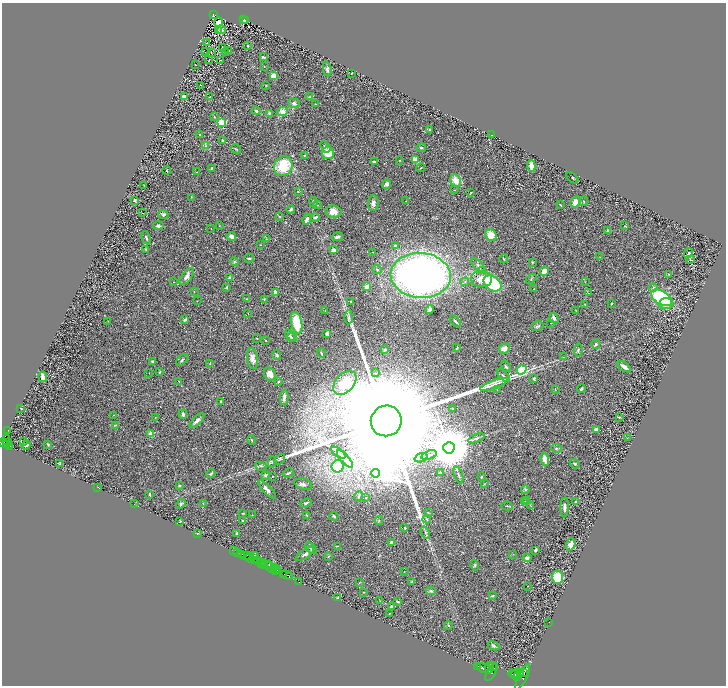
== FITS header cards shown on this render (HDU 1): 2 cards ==
NAXIS1  =                 1448
NAXIS2  =                 1367

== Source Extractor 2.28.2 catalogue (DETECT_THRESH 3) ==
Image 1448 x 1367 px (HDU 1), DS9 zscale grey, zoomed out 1/2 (1 PNG px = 2 x 2 image px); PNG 728 x 688 px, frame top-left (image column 1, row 1366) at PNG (2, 3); each listed source drawn as its Kron ellipse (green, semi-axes under 4 px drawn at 4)
Background 0.446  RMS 0.029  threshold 0.0873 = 3 sigma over >= 5 px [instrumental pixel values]
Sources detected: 340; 33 cannot appear on this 1/2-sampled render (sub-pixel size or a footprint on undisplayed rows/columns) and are neither listed nor drawn; the other 307 listed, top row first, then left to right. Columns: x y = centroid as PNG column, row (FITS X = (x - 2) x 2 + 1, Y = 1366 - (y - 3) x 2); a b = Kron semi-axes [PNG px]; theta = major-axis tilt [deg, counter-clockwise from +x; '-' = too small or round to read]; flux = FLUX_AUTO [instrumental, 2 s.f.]
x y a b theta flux
213 14 3 2 - 74
244 19 3 2 - 67
246 21 3 2 - 130
218 22 5 4 - 69
221 30 4 3 - 31
218 31 3 2 - 24
207 43 2 1 - 1.2
248 46 2 2 - 3.9
222 47 2 1 - 2.2
228 51 3 1 - 3
206 52 2 1 - 39
211 52 2 1 - 1.6
226 52 3 2 - 2.7
263 57 3 2 - 6.8
209 60 3 2 - 2.8
220 60 2 1 - 1.5
195 64 2 1 - 3.1
264 66 2 2 - 2.5
327 69 7 4 -80 13
352 73 2 2 - 3.8
273 76 4 3 - 57
201 85 2 2 - 1.9
266 85 3 3 - 3.8
184 97 3 3 - 23
209 97 4 2 - 3.3
310 97 4 3 - 6.2
294 103 6 4 -22 18
315 104 2 2 - 2.3
256 111 4 3 - 9
282 112 5 4 - 33
269 113 2 2 - 15
214 116 3 2 - 4.9
221 123 3 3 - 480
429 129 4 3 - 4.5
200 134 2 2 - 4.1
491 135 2 1 - 1.1
222 140 3 2 - 7.6
206 146 4 3 - 7.3
325 147 6 3 -52 8.3
421 148 4 3 - 5.1
236 149 5 2 - 3.6
328 153 6 6 - 100
305 155 3 2 - 3.7
400 160 2 2 - 1.9
415 160 3 3 - 65
375 162 3 2 - 10
283 166 10 9 - 200
531 166 6 3 -86 36
212 168 4 3 - 6.8
421 168 4 2 - 4.4
166 170 4 2 - 4.5
196 172 3 2 - 2.8
572 178 7 2 -41 4.1
456 181 6 5 - 72
387 184 5 3 - 16
144 185 3 2 - 2.3
455 190 2 2 - 2.4
298 191 3 2 - 2.8
471 193 3 2 - 6.7
191 197 3 2 - 2.9
135 200 3 2 - 5.4
406 201 2 1 - 1.9
584 201 5 3 - 4.9
313 202 5 3 - 9.8
575 202 6 4 59 41
373 203 8 5 87 20
317 205 3 2 - 3.5
560 205 3 2 - 2.9
291 210 4 3 - 6.6
333 212 8 6 -7 45
142 213 3 2 - 1.8
163 214 5 4 - 12
279 216 4 3 - 4.7
315 217 4 3 - 16
307 219 6 3 62 19
158 226 5 3 - 11
219 226 3 2 - 2.3
625 226 3 2 - 2.4
211 228 2 2 - 2.2
608 231 2 2 - 42
491 235 6 5 - 88
231 236 5 4 - 19
337 237 6 3 16 16
146 238 7 3 -64 9.8
266 239 3 2 - 3.1
260 245 3 2 - 2.4
395 246 4 3 - 11
146 249 3 2 - 2.8
333 250 2 2 - 86
373 252 2 1 - 2
688 253 5 3 - 12
600 257 2 2 - 2.1
249 258 5 3 - 7.8
504 259 4 2 - 4.2
690 260 2 2 - 2
234 261 4 4 - 6.5
532 262 4 3 - 5.1
478 266 9 4 -47 18
377 269 5 4 - 8.4
482 271 3 3 - 5.6
544 271 5 4 - 48
668 274 3 2 - 2.8
421 275 30 22 -4 3500
187 276 10 5 51 25
230 278 4 3 - 15
481 279 10 8 -4 76
531 279 6 2 45 4.4
174 282 3 2 - 1.8
465 282 4 3 - 8.2
585 282 3 2 - 3.3
492 283 10 7 -37 360
227 287 3 3 - 6.2
367 287 2 2 - 78
653 287 4 4 - 8.2
534 289 2 1 - 1.4
194 292 2 2 - 2
275 292 3 2 - 30
588 293 4 1 - 2.1
661 298 11 6 -33 400
246 299 3 2 - 3
264 299 4 2 - 2.6
197 301 2 1 - 1.6
351 302 2 2 - 8.6
611 303 2 2 - 2.6
585 304 4 2 - 4.3
666 304 7 5 3 59
430 310 4 3 - 15
575 310 3 1 - 1.6
325 311 2 1 - 1.2
248 313 3 2 - 1.7
349 317 7 3 88 10
554 318 5 3 - 13
185 320 4 2 - 6.9
108 321 2 1 - 2.4
455 321 7 2 -47 11
297 323 11 5 -78 160
551 323 3 2 - 2.4
537 326 6 4 15 11
327 334 3 3 - 11
290 335 6 3 -55 8.8
292 337 5 3 - 6.3
257 338 2 1 - 3
266 340 3 2 - 2.2
596 344 4 3 - 7.4
457 348 3 2 - 3.4
504 348 5 5 - 38
385 350 3 3 - 8.9
578 350 6 3 83 7.3
321 353 5 2 - 5.4
277 355 5 3 - 7
563 357 2 2 - 2.3
252 359 11 5 -80 26
182 360 7 2 46 6.4
153 361 3 3 - 8.1
210 363 3 2 - 3
506 366 6 3 -56 6.6
624 367 8 3 -33 27
521 370 5 3 - 610
160 372 3 2 - 4.5
149 373 2 1 - 1.3
375 373 2 2 - 2.4
270 374 7 5 -63 50
503 375 8 3 -45 10
43 377 5 4 - 38
534 379 4 3 - 7
178 381 3 2 - 2.9
278 382 2 2 - 4.4
345 383 14 9 47 160
494 384 14 3 20 18
555 389 2 2 - 2.5
581 389 4 3 - 12
497 390 3 2 - 1.8
284 397 8 3 88 16
221 401 3 2 - 3.5
21 408 3 2 - 4
453 409 2 2 - 4.9
183 414 5 3 - 14
113 415 3 2 - 3.1
155 417 3 2 - 2.6
619 417 4 2 - 4.6
197 421 10 4 44 20
386 421 15 15 - 370000
115 425 3 2 - 3.8
596 430 4 3 - 27
8 431 2 1 - 7.7
151 434 2 2 - 140
476 438 9 3 21 12
627 438 2 1 - 1.3
6 440 6 3 -85 1100
252 440 5 2 - 5.4
3 442 3 2 - 670
23 442 2 1 - 3.6
7 443 2 1 - 130
48 444 3 2 - 5.4
7 445 2 2 - 170
26 445 4 2 - 13
9 446 3 2 - 270
449 448 5 5 - 35000
556 448 5 4 - 10
338 453 8 4 -36 17
429 455 8 2 20 13
421 458 7 3 21 8.4
280 459 6 2 41 7.7
345 459 11 4 -48 29
545 459 6 4 -75 45
272 462 5 3 - 7.3
59 464 4 3 - 5.8
575 464 5 3 - 7
261 466 6 2 -17 6
338 466 6 6 - 180
441 472 3 2 - 3.4
288 473 6 3 18 7.1
376 473 4 3 - 11
211 474 4 2 - 5.7
266 475 2 2 - 36
458 475 9 2 -71 10
272 476 2 2 - 2.6
481 477 3 2 - 4.4
303 484 9 5 -18 17
484 484 3 2 - 2.3
179 485 2 2 - 18
98 487 4 2 - 3.7
267 489 11 4 -46 24
525 490 4 4 - 8.1
150 494 4 2 - 8
359 496 5 4 - 8.5
366 498 2 2 - 2.5
527 501 4 3 - 7.2
524 502 3 3 - 3.6
576 502 4 3 - 5.3
306 503 6 3 22 7.8
134 504 2 2 - 1.4
181 504 5 3 - 6.9
203 504 3 2 - 2.8
530 505 3 1 - 2.1
507 506 6 2 -16 4.6
565 507 10 3 89 21
243 513 3 2 - 3.7
428 513 3 2 - 2.2
252 515 3 2 - 1.7
307 515 4 2 - 5.6
334 516 5 3 - 5.2
427 519 4 2 - 4.5
379 520 5 2 - 4
242 521 2 2 - 4.5
179 522 2 1 - 22
405 528 3 2 - 5.1
425 532 6 3 -70 9.5
197 533 3 2 - 2.6
237 534 2 2 - 26
391 542 3 3 - 17
571 544 6 4 69 34
337 546 2 2 - 3.3
311 548 7 3 -47 17
535 550 4 2 - 8.4
234 551 2 1 - 58
238 553 3 2 - 180
242 554 2 2 - 1100
305 554 11 4 33 14
513 554 2 1 - 1.6
245 556 5 2 - 110
255 556 2 1 - 1.6
329 556 3 2 - 3.2
250 558 5 3 - 180
527 558 4 4 - 16
255 561 3 2 - 820
259 561 3 1 - 390
262 562 2 2 - 350
261 564 2 1 - 310
269 564 2 1 - 220
263 565 4 2 - 120
475 565 5 3 - 6.4
271 567 7 3 -37 900
274 568 3 2 - 770
275 570 2 1 - 160
278 570 4 3 - 400
404 572 2 1 - 1.9
284 574 2 1 - 550
287 575 6 2 -28 710
289 577 3 2 - 780
557 577 6 6 - 130
412 581 3 2 - 2.7
298 582 2 1 - 25
359 583 3 2 - 2.1
527 586 2 1 - 1.6
431 591 5 3 - 9.4
364 592 2 2 - 2.3
492 596 4 3 - 6.5
338 598 3 2 - 3.8
380 601 2 2 - 2.4
397 602 2 2 - 5.5
391 606 3 2 - 5.1
389 613 2 2 - 2.5
549 622 2 1 - 1.2
448 625 4 3 - 5.5
493 646 6 4 -24 9.6
478 666 2 1 - 220
489 666 5 3 - 3400
492 667 3 2 - 1600
484 669 8 4 -21 9600
492 672 10 3 61 4800
523 672 3 3 - 2300
520 673 3 2 - 11000
513 674 5 2 - 3000
516 674 5 3 - 5200
518 676 3 2 - 3000
523 677 14 3 64 5100
At the frame edge (FLAGS 8, measured only in part): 1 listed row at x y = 3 442
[33 sub-pixel or undisplayed-footprint detections neither listed nor drawn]